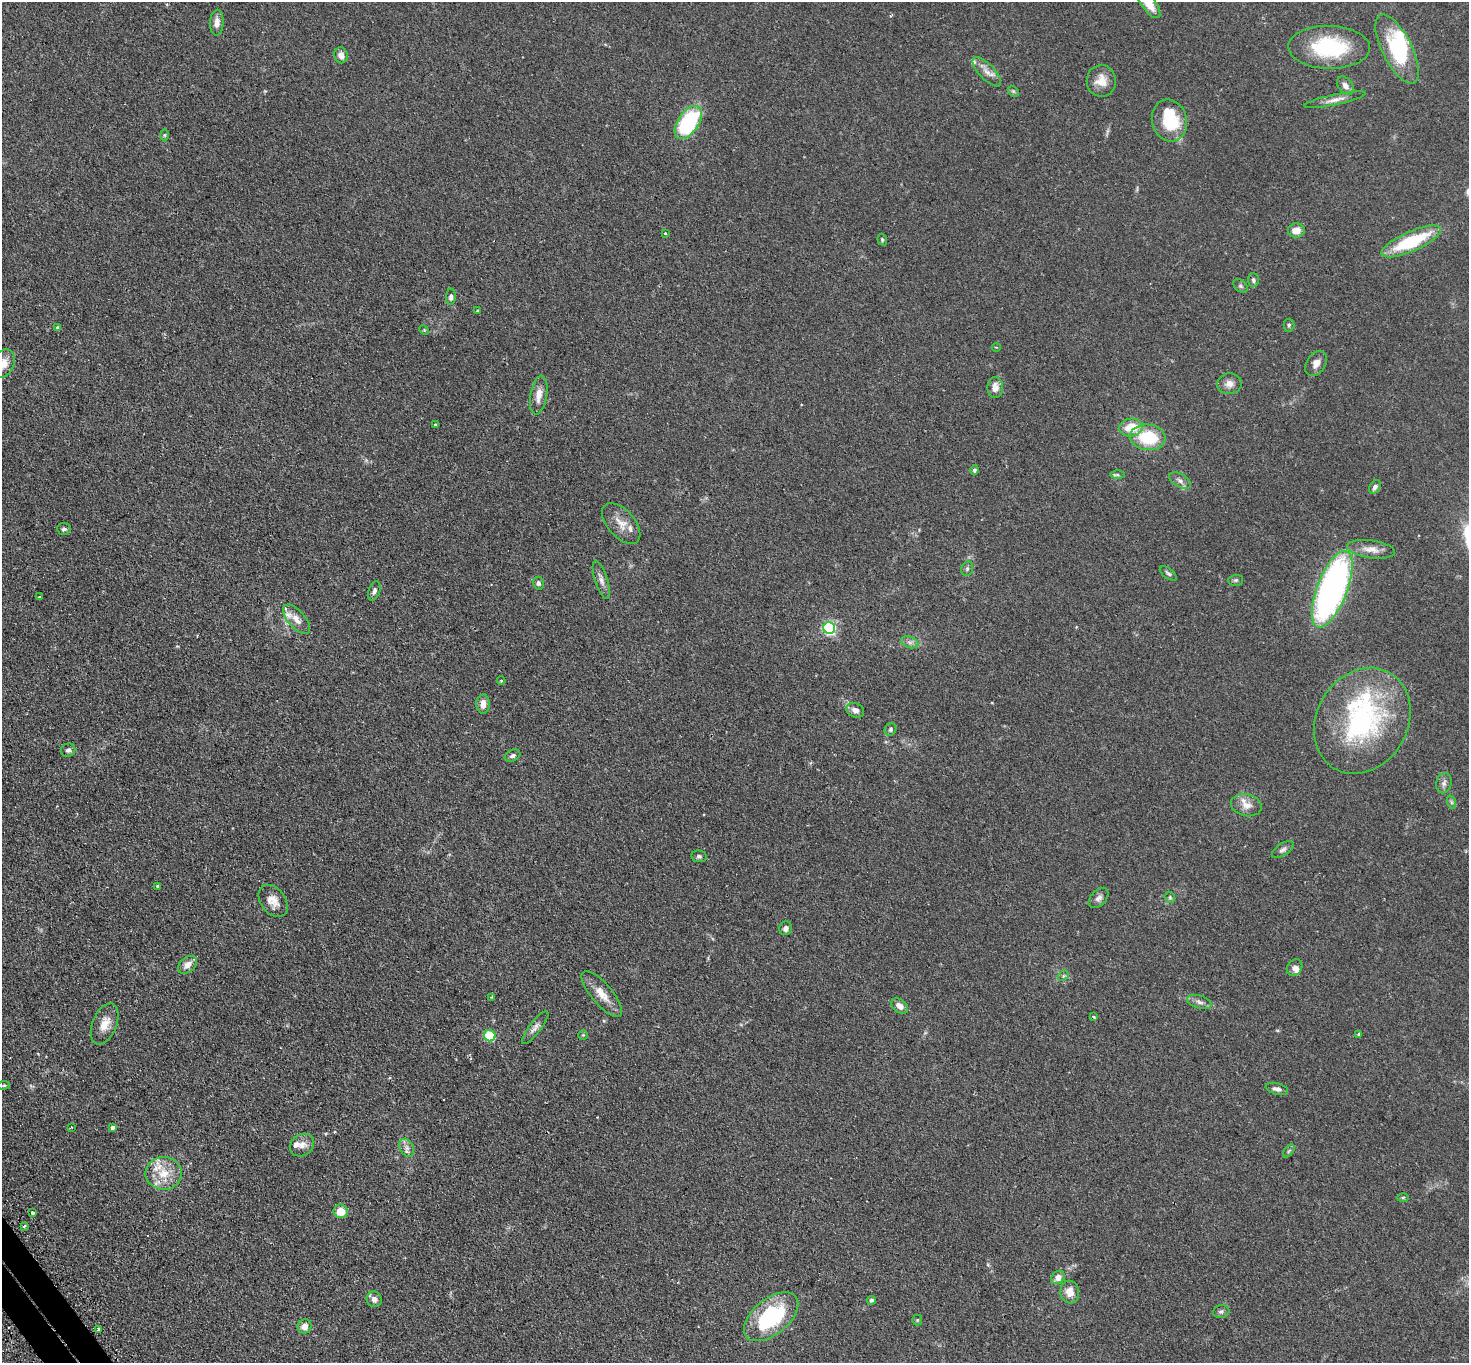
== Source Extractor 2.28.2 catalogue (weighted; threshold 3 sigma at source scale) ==
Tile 7 of 4 x 4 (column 3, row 2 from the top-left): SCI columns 2983-4449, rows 2906-4266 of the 5963 x 5953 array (HDU 1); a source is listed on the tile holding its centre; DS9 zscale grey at full resolution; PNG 1471 x 1365 px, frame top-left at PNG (2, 2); each listed source drawn as its Kron ellipse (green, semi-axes under 4 px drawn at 4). Shown black and unused: <1% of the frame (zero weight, under 2 of 3 exposures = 4% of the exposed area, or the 3 px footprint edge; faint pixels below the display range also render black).
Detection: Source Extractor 2.28.2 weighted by HDU 2 'WHT'; one run over the whole footprint, this tile lists its part. Background 0.111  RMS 0.0076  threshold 0.0342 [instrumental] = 3 sigma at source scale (4.5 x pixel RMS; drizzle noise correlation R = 1.50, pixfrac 1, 0.05/0.05 arcsec/px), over >= 5 px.
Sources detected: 116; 1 too faint to see at this stretch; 2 inside a brighter object's white glare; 1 cosmic-ray / hot-pixel residue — neither listed nor drawn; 10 inside a brighter listed object's ellipse — not listed separately; the other 102 listed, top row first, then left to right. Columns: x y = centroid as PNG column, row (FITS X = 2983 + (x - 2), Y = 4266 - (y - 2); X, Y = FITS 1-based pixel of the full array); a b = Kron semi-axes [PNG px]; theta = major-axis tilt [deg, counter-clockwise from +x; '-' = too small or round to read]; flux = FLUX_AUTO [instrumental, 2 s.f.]
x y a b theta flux
1149 4 17 7 -54 11
217 23 13 7 88 4.7
1329 47 41 21 -1 56
1397 49 38 15 -63 48
341 55 8 6 -76 4.3
987 72 19 7 -46 5.7
1101 81 16 14 -89 9.7
1345 86 10 7 -50 3.7
1013 91 6 4 -44 1.1
1335 100 31 5 12 5.5
1169 120 21 17 -75 34
688 122 19 10 55 75
164 135 6 4 89 0.91
1296 230 8 7 - 7.7
665 234 3 3 - 0.96
882 240 6 4 -72 1.1
1411 241 32 10 24 45
1253 280 7 5 -87 1.7
1240 286 8 5 -41 1.5
451 297 8 5 88 2.1
477 310 3 3 - 1.7
1289 325 6 5 - 1.2
57 328 4 4 - 1.1
424 330 5 4 - 0.79
996 347 4 3 - 0.52
1316 363 14 9 56 5.1
3 364 15 10 67 7.9
1229 384 12 10 3 5.2
995 387 10 7 90 6
539 395 19 8 81 7.6
435 424 3 2 - 1.3
1131 427 12 9 7 16
1148 437 18 13 -6 34
974 470 5 4 - 1.4
1117 475 7 4 -1 1.1
1180 480 12 6 -30 3.3
1375 487 7 5 56 2.4
621 523 24 13 -49 9.5
64 529 7 6 - 1.6
1371 549 24 9 -8 7.8
967 569 7 5 75 1.5
1168 573 10 5 -37 1.7
601 580 20 6 -73 4.1
1236 580 7 5 1 1.4
538 583 6 5 - 1.7
1332 589 40 15 69 270
374 591 10 5 70 2.3
39 597 3 3 - 2.2
297 619 18 8 -49 6.4
829 628 6 6 - 120
910 642 9 5 -19 2.6
501 681 4 3 - 0.75
483 704 9 6 90 5.6
855 710 9 7 -27 4
1362 721 55 45 59 120
890 730 6 5 - 1.4
68 750 7 6 - 2.1
513 756 8 5 24 1.9
1444 783 10 7 74 3
1451 802 7 4 -71 1.2
1246 805 15 11 -13 7.3
1283 850 12 6 32 2.4
699 856 7 6 - 1.7
157 886 4 3 - 0.78
1170 897 6 5 - 1.3
1099 898 12 7 47 3.1
273 901 18 12 -54 8.2
786 928 7 6 - 2.7
188 965 11 7 38 5.6
1295 968 9 7 54 2.9
1063 976 6 4 48 1.2
602 994 29 10 -49 11
491 997 3 3 - 0.64
1199 1002 13 6 -18 3
900 1006 9 6 -41 4.6
1093 1017 3 3 - 4.5
105 1024 21 12 68 9.7
535 1027 20 6 53 3.8
1359 1034 4 3 - 1.4
583 1035 5 4 - 0.81
490 1036 6 5 - 35
4 1085 6 4 4 1
1277 1089 11 5 -14 3.1
71 1127 4 2 - 0.52
113 1128 4 4 - 2.4
302 1145 13 10 35 5.4
407 1148 9 6 -64 3.3
1289 1151 7 4 53 1.2
163 1173 18 16 -6 16
1403 1198 6 3 2 0.81
341 1211 7 7 - 11
33 1213 3 3 - 3
24 1226 3 3 - 1.4
1058 1277 7 6 - 6.2
1070 1292 11 9 -83 7.5
374 1299 8 7 - 4.1
871 1300 4 4 - 1.3
1221 1312 8 6 10 2.1
771 1317 32 18 40 62
917 1320 5 5 - 0.89
305 1326 7 6 - 5.3
98 1329 3 3 - 1.3
Isophote crosses this tile's border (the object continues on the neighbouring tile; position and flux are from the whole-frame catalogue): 2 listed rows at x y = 1149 4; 3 364